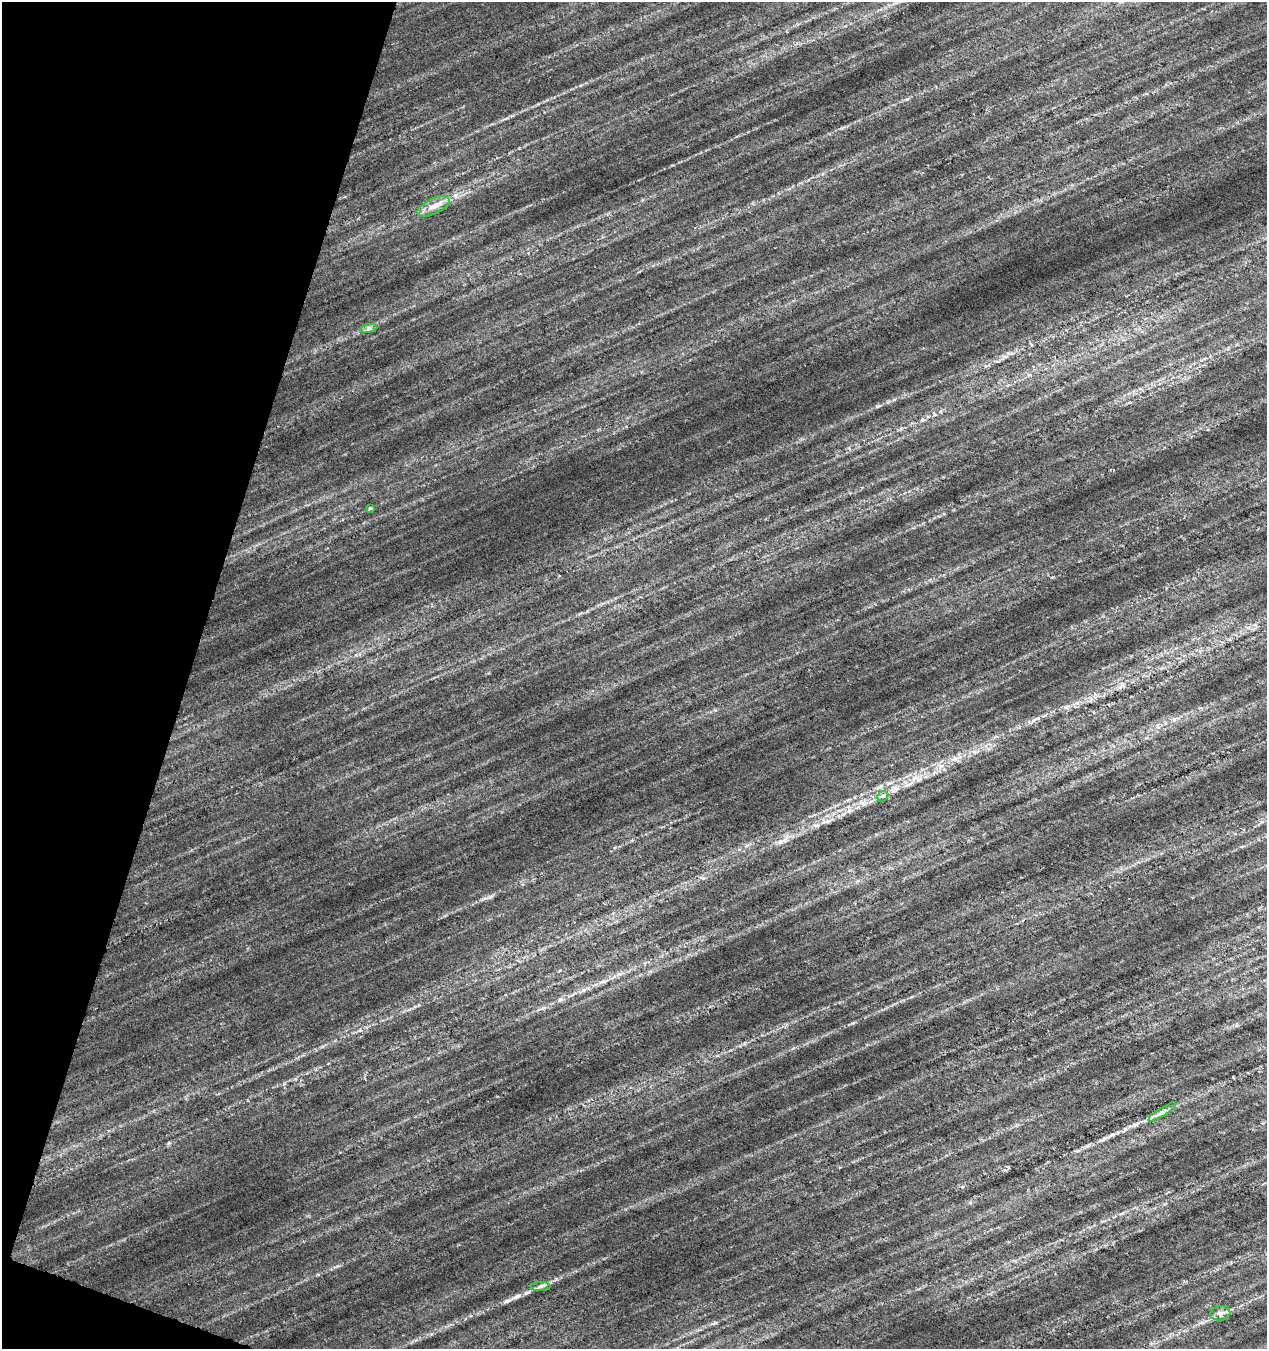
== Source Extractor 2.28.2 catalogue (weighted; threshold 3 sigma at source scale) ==
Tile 9 of 4 x 4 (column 1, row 3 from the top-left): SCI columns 218-1482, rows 1360-2706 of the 5556 x 5402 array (HDU 1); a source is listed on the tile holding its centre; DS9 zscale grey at full resolution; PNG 1269 x 1351 px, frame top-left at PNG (2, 2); each listed source drawn as its Kron ellipse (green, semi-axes under 4 px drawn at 4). Shown black and unused: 16% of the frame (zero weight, under 4 of 7 exposures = <1% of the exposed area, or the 3 px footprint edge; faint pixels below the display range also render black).
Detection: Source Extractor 2.28.2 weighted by HDU 2 'WHT'; one run over the whole footprint, this tile lists its part. Background 0.00813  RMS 0.012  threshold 0.048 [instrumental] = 3 sigma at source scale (4.09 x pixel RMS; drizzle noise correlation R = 1.36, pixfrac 0.8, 0.0396/0.0396 arcsec/px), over >= 5 px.
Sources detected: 7; all 7 listed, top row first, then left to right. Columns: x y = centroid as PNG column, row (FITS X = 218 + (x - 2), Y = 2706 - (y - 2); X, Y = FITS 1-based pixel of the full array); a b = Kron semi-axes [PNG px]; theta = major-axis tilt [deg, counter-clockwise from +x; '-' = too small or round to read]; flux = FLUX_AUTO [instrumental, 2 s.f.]
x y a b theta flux
433 206 17 7 26 9.9
369 329 8 4 8 2.5
370 508 4 4 - 1.1
883 796 6 4 43 2.2
1162 1112 16 4 33 4.6
541 1286 10 4 1 2.8
1220 1313 10 7 5 5.1